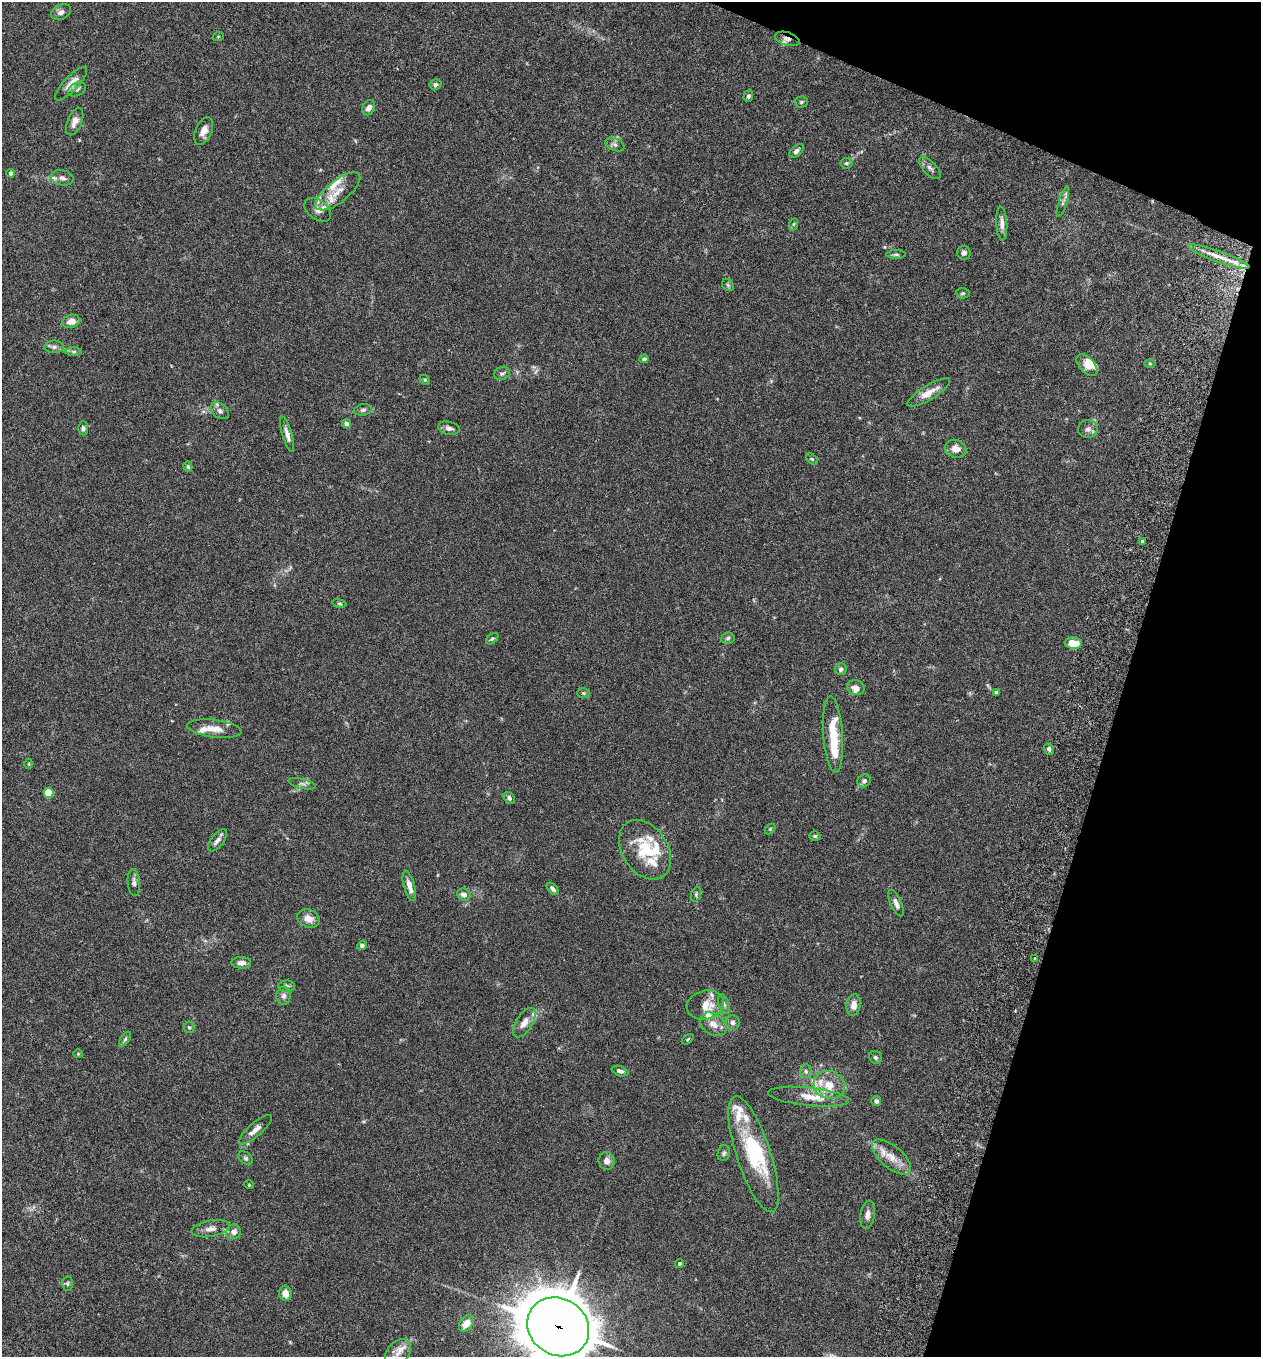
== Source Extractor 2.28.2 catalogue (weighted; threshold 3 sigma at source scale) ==
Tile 8 of 4 x 4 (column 4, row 2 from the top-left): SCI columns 3967-5225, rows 2736-4090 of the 5545 x 5468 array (HDU 1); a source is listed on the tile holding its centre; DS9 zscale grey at full resolution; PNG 1263 x 1359 px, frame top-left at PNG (2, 2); each listed source drawn as its Kron ellipse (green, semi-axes under 4 px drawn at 4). Shown black and unused: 15% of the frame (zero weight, under 3 of 6 exposures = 3% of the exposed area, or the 3 px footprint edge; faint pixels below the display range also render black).
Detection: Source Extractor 2.28.2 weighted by HDU 2 'WHT'; one run over the whole footprint, this tile lists its part. Background 0.0167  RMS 0.0019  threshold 0.00797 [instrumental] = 3 sigma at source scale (4.09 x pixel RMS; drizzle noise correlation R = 1.36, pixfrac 0.8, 0.05/0.05 arcsec/px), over >= 5 px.
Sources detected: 135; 2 inside a brighter object's white glare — neither listed nor drawn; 22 inside a brighter listed object's ellipse — not listed separately; the other 111 listed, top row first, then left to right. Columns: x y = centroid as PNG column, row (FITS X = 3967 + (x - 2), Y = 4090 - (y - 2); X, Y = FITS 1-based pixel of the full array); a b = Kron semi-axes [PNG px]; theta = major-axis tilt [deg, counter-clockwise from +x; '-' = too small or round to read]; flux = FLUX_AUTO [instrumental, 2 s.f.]
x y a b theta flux
61 12 10 7 26 0.79
218 37 6 3 19 0.17
787 39 12 6 -16 0.72
71 84 22 7 46 1.7
435 84 6 5 - 0.38
77 89 9 6 26 0.5
748 96 5 4 - 0.35
801 102 6 5 - 0.29
369 108 8 6 59 0.89
75 121 14 7 68 1.2
204 131 14 8 66 1.4
615 144 10 6 -25 0.54
796 151 8 5 41 0.52
846 163 6 5 - 0.34
930 168 14 6 -47 0.72
11 173 4 4 - 0.59
62 178 11 7 -11 0.84
338 191 27 11 39 2.7
1063 202 16 4 73 0.6
318 210 15 10 -36 1.3
794 224 6 4 70 0.23
1002 224 17 5 -87 1
964 253 7 6 - 0.56
896 255 10 4 0 0.31
1219 256 32 5 -19 2.1
728 285 7 5 -46 0.3
963 293 7 5 2 0.28
71 321 9 6 15 1.5
54 347 10 6 0 0.53
74 351 8 4 0 0.34
644 359 4 4 - 0.44
1150 363 6 4 -1 0.2
1087 365 13 7 -49 1.4
502 373 8 6 23 0.46
425 380 5 4 - 0.2
929 392 24 7 31 2.1
363 410 9 5 9 0.47
220 411 10 7 -39 0.67
346 424 4 4 - 1.2
83 428 7 5 -87 0.44
449 428 11 6 -11 0.66
1088 429 10 8 4 0.75
287 434 18 5 -74 1
956 449 11 8 -20 1.5
812 459 7 4 -44 0.26
188 467 5 4 - 0.27
1142 541 3 3 - 0.43
339 604 7 3 -9 0.25
728 638 7 5 8 0.35
492 639 7 4 39 0.31
1073 643 8 6 -4 2.9
841 669 6 6 - 0.5
856 688 9 7 -15 1
997 692 4 4 - 0.63
583 693 6 5 - 0.27
214 729 27 8 -7 2.1
833 734 38 9 -86 5.3
1049 749 6 5 - 0.41
29 764 5 3 - 0.17
864 781 7 6 - 0.56
302 784 14 5 -13 0.57
49 793 5 5 - 6.5
509 798 6 5 - 0.46
770 829 6 4 45 0.18
815 836 5 4 - 0.28
217 840 13 6 51 0.82
645 850 33 22 -56 7.3
134 883 13 6 -85 0.71
409 886 15 5 -74 1.5
553 889 7 4 -48 0.56
696 894 7 4 67 0.3
464 895 7 6 - 0.93
896 903 14 5 -67 0.87
308 919 11 9 -19 1.4
362 945 5 4 - 0.56
1035 958 4 3 - 0.23
241 963 10 6 -1 0.98
287 986 8 5 -1 0.39
284 996 9 7 86 0.65
724 1004 10 5 -71 0.48
705 1005 19 14 14 2.6
854 1005 11 7 80 1.2
524 1023 17 8 57 1.4
733 1023 7 6 - 0.71
713 1024 14 10 -33 1.6
189 1027 6 5 - 0.28
125 1039 8 4 54 0.33
688 1039 7 3 36 0.21
78 1054 4 4 - 0.17
875 1057 6 6 - 0.38
620 1071 8 5 -18 0.49
806 1071 7 5 -87 0.41
829 1085 16 14 -17 3
809 1097 41 9 -6 3.4
876 1101 5 5 - 0.44
255 1130 21 6 41 1.3
724 1153 8 6 77 0.41
753 1154 61 17 -72 12
891 1157 24 11 -40 2.7
246 1158 8 5 -41 0.34
607 1161 9 8 - 0.89
249 1185 5 3 - 0.14
868 1215 14 7 80 0.97
211 1229 19 8 10 1.2
233 1232 7 7 - 0.93
680 1263 4 4 - 0.34
67 1284 7 5 -89 0.3
285 1293 7 6 - 1.5
466 1323 9 6 55 1.8
558 1327 32 28 -34 940
398 1353 15 11 48 1.8
Overlapping masked pixels (flux is a lower limit): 2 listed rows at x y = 787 39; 558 1327
Isophote crosses this tile's border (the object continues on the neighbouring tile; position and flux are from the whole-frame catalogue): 1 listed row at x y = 558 1327